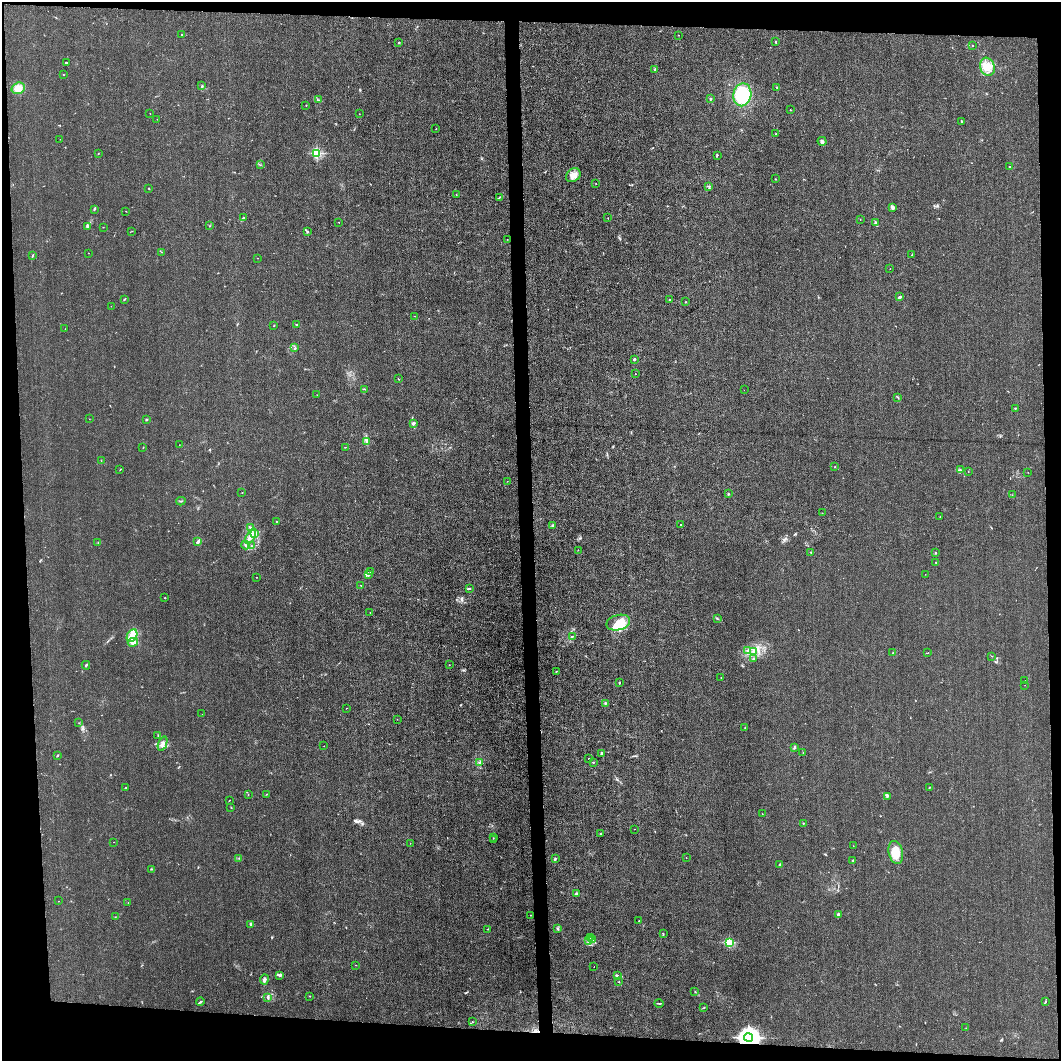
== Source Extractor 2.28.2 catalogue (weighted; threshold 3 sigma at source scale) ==
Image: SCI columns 12-4244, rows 1-4233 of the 4257 x 4233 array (HDU 1 of 3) = the unmasked area's bounding box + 8 px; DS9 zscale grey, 4 x 4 block average (1 PNG px = mean of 4 x 4 image px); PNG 1063 x 1063 px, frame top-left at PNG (2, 2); each listed source drawn as its Kron ellipse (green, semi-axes under 4 px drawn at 4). Shown black and unused: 9% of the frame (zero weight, under 3 of 4 exposures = <1% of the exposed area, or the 3 px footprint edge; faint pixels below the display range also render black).
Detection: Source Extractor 2.28.2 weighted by HDU 2 'WHT'. Background 0.0296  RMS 0.0053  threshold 0.0237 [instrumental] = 3 sigma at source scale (4.5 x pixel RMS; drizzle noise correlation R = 1.50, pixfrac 1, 0.05/0.05 arcsec/px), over >= 5 px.
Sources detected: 228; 8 coinciding with a brighter row at this scale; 15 inside a brighter listed object's ellipse — not listed separately; the other 205 listed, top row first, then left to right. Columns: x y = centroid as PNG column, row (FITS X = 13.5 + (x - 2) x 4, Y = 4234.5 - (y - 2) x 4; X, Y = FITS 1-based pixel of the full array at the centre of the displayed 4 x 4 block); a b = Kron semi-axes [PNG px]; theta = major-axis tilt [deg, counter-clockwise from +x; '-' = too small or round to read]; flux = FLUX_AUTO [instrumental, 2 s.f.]
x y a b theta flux
182 35 2 2 - 1.6
678 35 2 2 - 0.84
776 42 4 2 - 2.8
399 43 2 2 - 3.4
973 46 2 2 - 1.4
66 63 2 2 - 3.4
987 67 9 7 -71 37
655 69 2 2 - 1.5
63 75 2 2 - 2.4
202 86 2 2 - 1.9
776 87 2 2 - 1.6
18 88 7 5 18 30
742 95 11 9 79 170
710 99 2 2 - 5.2
318 100 3 2 - 1.7
306 105 2 2 - 1.3
790 110 2 2 - 2.7
150 114 2 2 - 0.53
359 114 2 2 - 0.98
157 119 2 2 - 1
962 122 3 2 - 3.9
436 129 2 2 - 1
776 134 2 2 - 0.81
60 139 2 2 - 0.51
822 141 4 3 - 8
98 153 2 2 - 0.96
317 153 2 2 - 320
717 155 2 2 - 1.5
260 165 2 2 - 1.1
1009 167 2 2 - 4.3
573 175 8 6 38 21
775 179 2 2 - 1
596 184 2 2 - 0.97
709 186 3 2 - 3.2
149 188 2 2 - 1.4
456 195 2 2 - 0.71
500 197 3 2 - 2.5
893 208 4 3 - 8.7
94 209 3 2 - 2.8
126 211 2 2 - 0.83
243 218 3 2 - 2.8
608 218 2 2 - 0.58
860 220 2 2 - 0.63
339 222 2 2 - 0.91
875 222 3 2 - 4.3
209 226 2 2 - 1.1
88 227 2 2 - 2.1
103 227 2 2 - 1.1
132 231 2 2 - 0.85
307 232 2 2 - 1.7
507 239 2 2 - 0.56
161 252 2 2 - 1.4
88 253 2 2 - 0.74
33 255 2 2 - 1.4
912 255 2 2 - 1.4
257 258 2 2 - 0.98
890 269 2 2 - 1.2
900 297 4 2 - 7.2
124 299 2 2 - 2.2
669 300 2 2 - 4.6
686 302 2 2 - 1.4
111 306 2 2 - 0.41
415 316 2 2 - 0.66
296 325 2 2 - 2.9
274 326 2 2 - 1.6
65 329 2 2 - 0.53
295 348 2 2 - 2.8
634 359 2 2 - 17
635 374 2 2 - 1.6
398 379 2 2 - 1.1
365 389 3 2 - 1.7
744 390 2 2 - 0.4
317 395 2 2 - 0.67
898 398 2 2 - 1.1
1015 408 2 2 - 1.5
89 419 2 2 - 0.49
146 420 2 2 - 10
413 423 2 2 - 8.6
367 442 2 2 - 1.8
179 445 2 2 - 0.69
143 447 2 2 - 1
345 447 2 2 - 0.89
101 461 2 2 - 0.88
835 467 2 2 - 1.3
120 470 2 2 - 1.1
960 470 2 2 - 3.4
968 471 2 2 - 0.68
1028 472 2 2 - 0.58
507 481 2 2 - 0.63
242 493 2 2 - 0.63
728 494 3 2 - 2.7
1012 495 2 2 - 0.62
181 501 4 2 - 2.9
822 513 2 2 - 0.95
940 517 2 2 - 1
276 521 2 2 - 1.4
681 525 2 2 - 1.8
553 526 2 2 - 30
251 527 4 2 - 3.2
255 534 2 2 - 2
251 536 8 3 64 14
197 542 4 2 - 8.3
98 543 2 2 - 1.5
246 545 4 2 - 5.5
252 546 3 2 - 2.7
578 550 2 2 - 0.74
811 552 2 2 - 1.4
936 553 2 2 - 2
936 562 2 2 - 1.8
371 572 2 2 - 2.7
925 574 2 2 - 0.81
368 575 4 2 - 7
256 577 2 2 - 0.79
361 585 2 2 - 2.1
469 588 4 2 - 4
165 598 2 2 - 1.6
370 612 2 2 - 0.96
717 618 2 2 - 1.6
618 623 12 7 14 39
132 636 7 5 62 58
572 636 3 2 - 3
133 642 5 3 - 21
748 650 3 2 - 1.7
754 651 3 2 - 4.2
893 653 2 2 - 1
927 653 2 2 - 1.1
992 656 2 2 - 1.2
753 659 2 2 - 1.4
86 665 4 2 - 3.6
449 665 2 2 - 1.2
556 671 2 2 - 2
721 677 2 2 - 1.7
1024 681 2 2 - 1.2
620 682 3 2 - 1.7
1025 685 2 2 - 0.52
605 703 2 2 - 2.3
346 708 2 2 - 2
202 714 2 2 - 0.35
397 719 2 2 - 0.6
79 723 2 2 - 0.86
745 728 2 2 - 2.4
158 735 2 2 - 0.92
163 744 7 3 69 9.9
324 746 2 2 - 0.58
794 747 2 2 - 1.9
803 752 2 2 - 1
602 753 4 2 - 3.2
57 756 3 2 - 2.5
589 759 2 2 - 0.95
479 762 2 2 - 14
593 762 2 2 - 2.2
126 787 2 2 - 1.2
929 787 2 2 - 2.3
267 794 2 2 - 1.1
248 795 2 2 - 0.92
887 796 4 2 - 2.5
229 800 2 2 - 0.86
231 807 2 2 - 1.8
762 814 2 2 - 0.78
803 823 2 2 - 2.5
634 829 2 2 - 1.2
600 834 2 2 - 1.4
493 838 2 2 - 1.2
493 840 2 2 - 1.7
113 842 2 2 - 0.68
410 843 2 2 - 1.2
853 846 2 2 - 0.82
896 852 12 7 -76 57
239 858 2 2 - 0.85
555 858 3 2 - 3.1
686 858 2 2 - 0.81
853 860 2 2 - 2.3
780 864 2 2 - 7.4
151 869 3 2 - 2.1
576 894 2 2 - 25
58 901 2 2 - 0.62
128 903 2 2 - 0.74
838 914 2 2 - 17
530 915 2 2 - 0.83
115 917 2 2 - 0.82
639 921 2 2 - 0.84
251 924 2 2 - 23
488 929 2 2 - 0.69
557 929 3 2 - 4.3
663 934 2 2 - 1.7
590 937 2 2 - 1.2
589 940 4 2 - 6.2
592 940 3 2 - 3.8
729 942 2 2 - 270
356 965 2 2 - 0.61
594 967 2 2 - 1.2
279 975 3 3 - 4.6
618 976 2 2 - 1.1
264 980 5 3 - 7.7
619 982 2 2 - 1.4
695 992 2 2 - 1.6
310 996 2 2 - 1.2
268 997 3 3 - 7.2
200 1002 4 2 - 3.2
1045 1002 3 2 - 1.8
659 1003 5 2 - 3.2
704 1008 2 2 - 1.6
472 1022 2 2 - 1.3
966 1028 2 2 - 0.57
748 1038 4 3 - 3300
Overlapping masked pixels (flux is a lower limit): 1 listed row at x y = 748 1038
Diffuse or blended objects may show on this block-average render without a row.